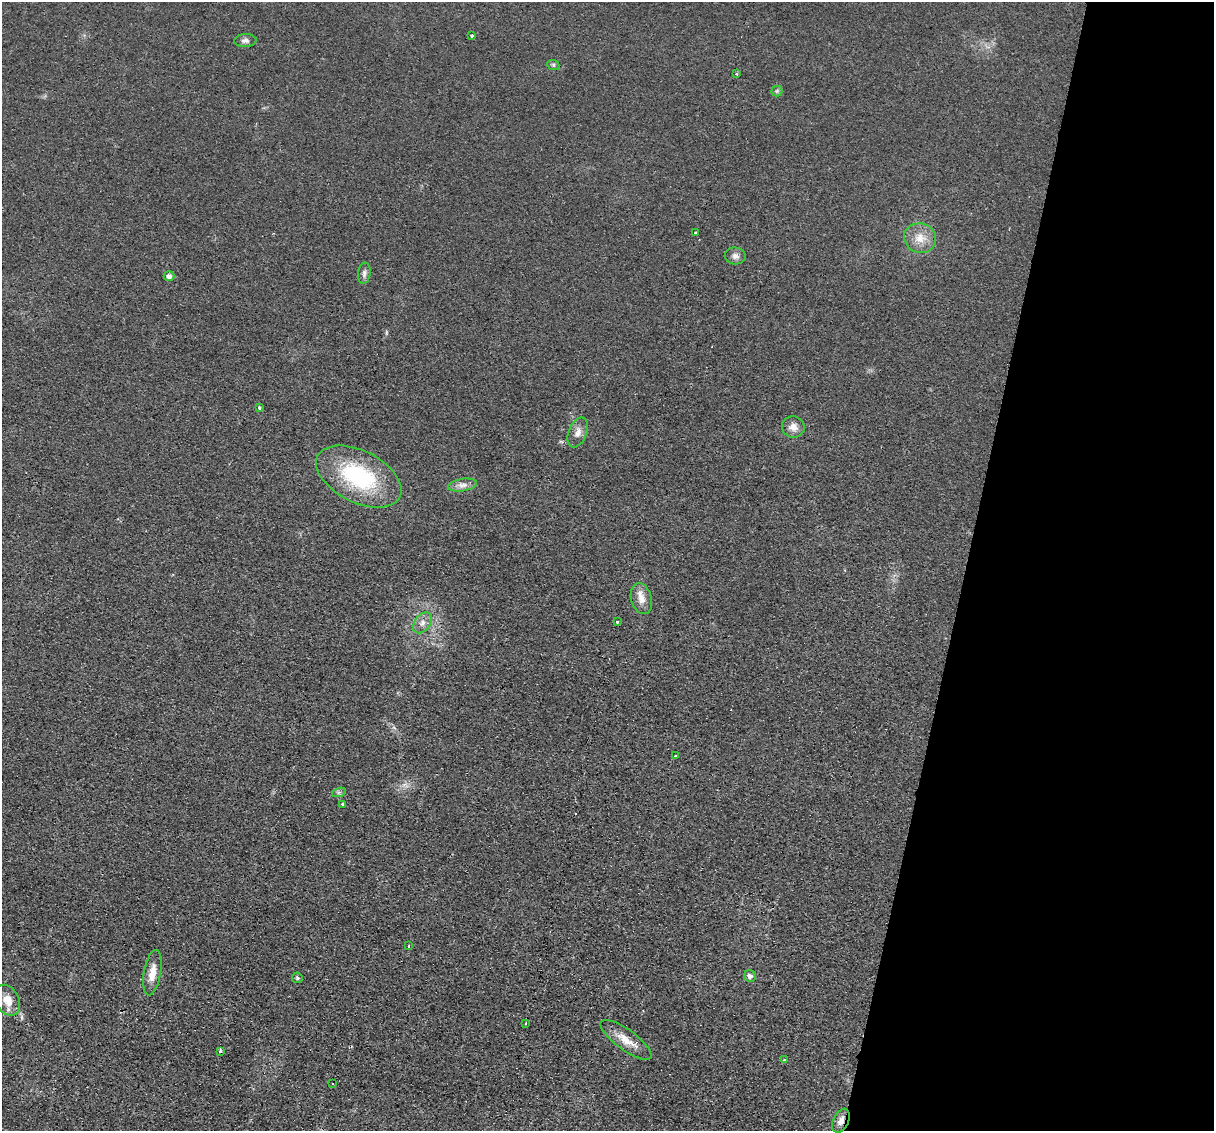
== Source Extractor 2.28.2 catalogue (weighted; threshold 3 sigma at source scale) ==
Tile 8 of 4 x 4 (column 4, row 2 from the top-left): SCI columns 3651-4862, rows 2552-3680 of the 4875 x 4985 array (HDU 1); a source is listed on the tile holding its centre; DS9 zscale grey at full resolution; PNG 1216 x 1133 px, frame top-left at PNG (2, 2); each listed source drawn as its Kron ellipse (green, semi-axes under 4 px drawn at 4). Shown black and unused: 20% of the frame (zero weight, under 2 of 3 exposures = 3% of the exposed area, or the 3 px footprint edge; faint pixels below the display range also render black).
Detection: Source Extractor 2.28.2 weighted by HDU 2 'WHT'; one run over the whole footprint, this tile lists its part. Background 0.0238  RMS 0.0054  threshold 0.0241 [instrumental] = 3 sigma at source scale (4.5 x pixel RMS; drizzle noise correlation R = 1.50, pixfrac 1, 0.05/0.05 arcsec/px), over >= 5 px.
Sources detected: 35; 2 cosmic-ray / hot-pixel residue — neither listed nor drawn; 1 inside a brighter listed object's ellipse — not listed separately; the other 32 listed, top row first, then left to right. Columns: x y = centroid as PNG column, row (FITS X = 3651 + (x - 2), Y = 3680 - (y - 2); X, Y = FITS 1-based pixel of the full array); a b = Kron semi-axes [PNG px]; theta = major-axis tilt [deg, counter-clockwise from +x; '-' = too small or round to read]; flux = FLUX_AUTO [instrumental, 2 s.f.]
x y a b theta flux
472 36 3 3 - 2.2
245 41 11 6 3 1.9
553 65 6 5 - 0.93
737 73 3 2 - 1.1
777 91 5 5 - 0.97
696 233 3 3 - 1.8
920 238 16 14 -19 7.9
735 256 10 8 -5 2.3
364 273 10 6 83 1.9
169 276 5 5 - 2.5
259 407 3 3 - 0.97
793 427 11 10 - 3.8
578 432 15 9 67 3.7
359 476 46 26 -27 54
462 485 14 6 9 3.2
641 599 16 10 -73 5.3
617 622 3 3 - 1.6
422 623 11 7 52 3.3
675 756 3 3 - 0.67
339 792 7 4 19 1.1
343 804 3 3 - 1.9
409 946 3 2 - 0.54
152 973 23 8 80 6.7
750 976 6 5 - 2.2
297 978 5 5 - 0.98
8 1000 16 11 -64 6.6
526 1023 3 2 - 0.74
626 1040 31 10 -36 8.3
220 1051 3 3 - 0.91
784 1060 4 3 - 2.8
332 1083 2 2 - 0.45
841 1121 13 7 63 3.6
Overlapping masked pixels (flux is a lower limit): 1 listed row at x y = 841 1121